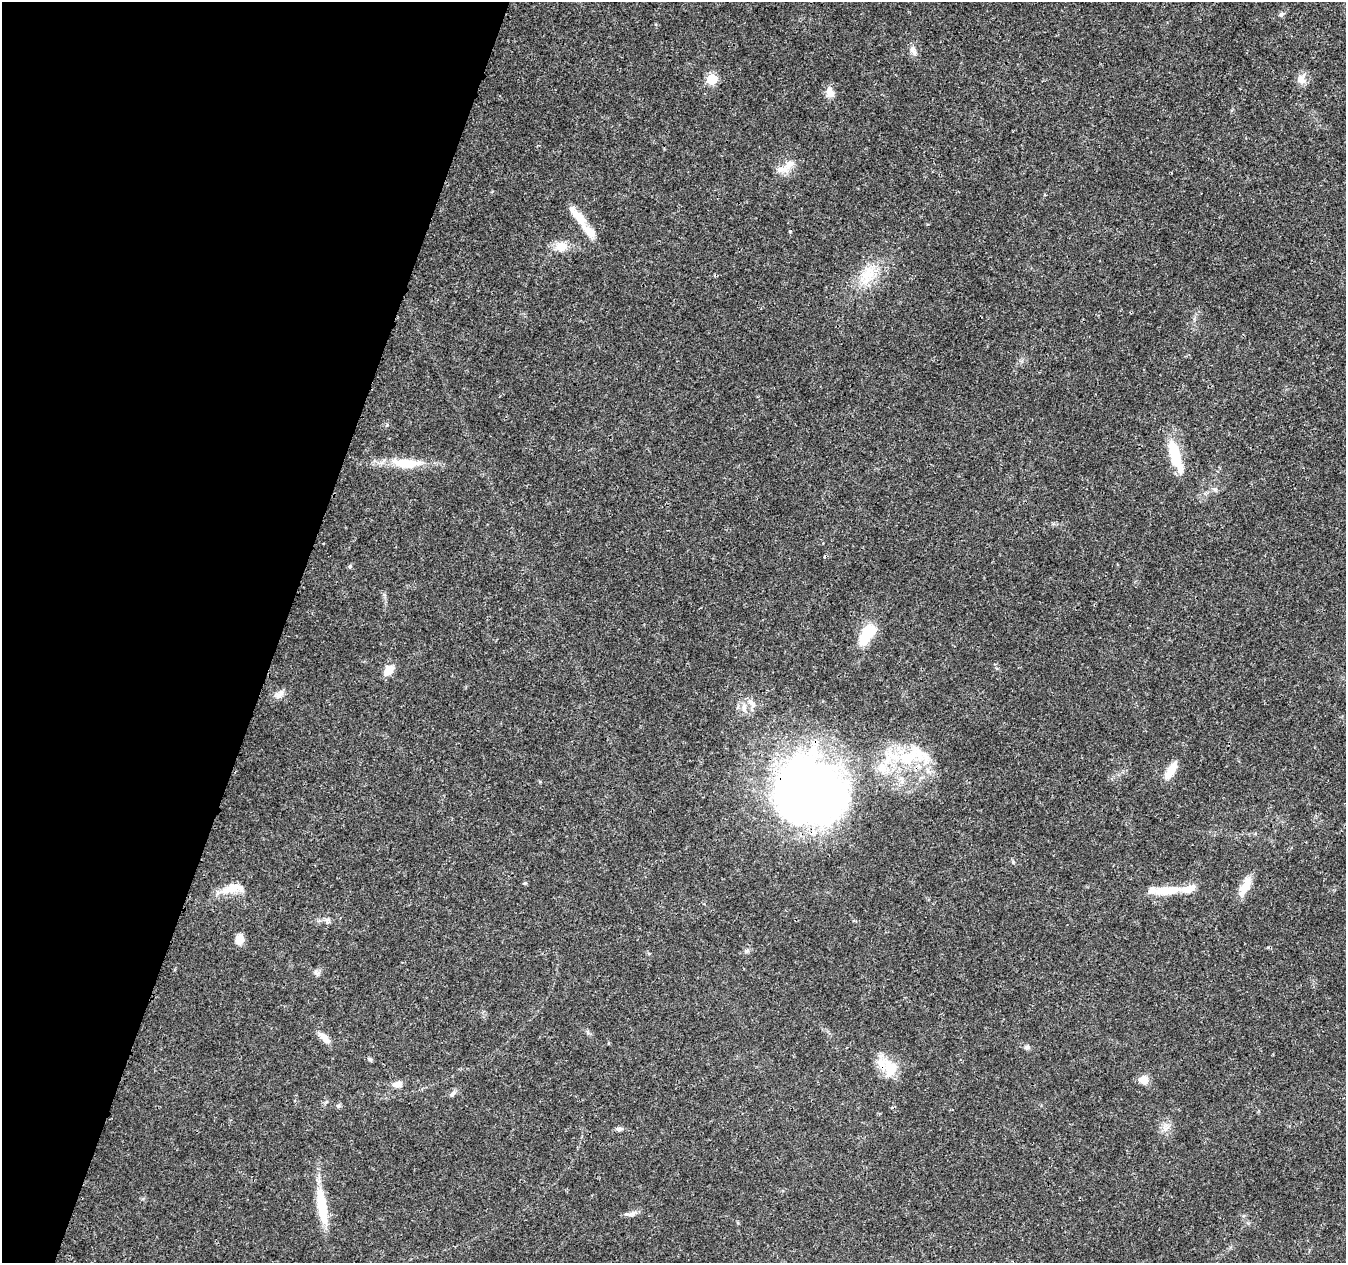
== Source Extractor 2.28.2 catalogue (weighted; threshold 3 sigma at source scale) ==
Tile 9 of 4 x 4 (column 1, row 3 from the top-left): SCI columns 11-1354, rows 1544-2804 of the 5392 x 5546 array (HDU 1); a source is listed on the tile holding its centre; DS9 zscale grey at full resolution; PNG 1348 x 1265 px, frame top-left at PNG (2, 2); no overlay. Shown black and unused: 21% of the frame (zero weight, under 3 of 4 exposures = <1% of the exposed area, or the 3 px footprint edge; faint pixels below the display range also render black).
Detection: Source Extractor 2.28.2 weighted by HDU 2 'WHT'; one run over the whole footprint, this tile lists its part. Background 0.0261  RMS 0.0019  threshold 0.00865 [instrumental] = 3 sigma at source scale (4.5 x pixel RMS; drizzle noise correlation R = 1.50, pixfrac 1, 0.0396/0.0396 arcsec/px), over >= 5 px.
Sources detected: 46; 1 cosmic-ray / hot-pixel residue — not listed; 7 inside a brighter listed object's ellipse — not listed separately; the other 38 listed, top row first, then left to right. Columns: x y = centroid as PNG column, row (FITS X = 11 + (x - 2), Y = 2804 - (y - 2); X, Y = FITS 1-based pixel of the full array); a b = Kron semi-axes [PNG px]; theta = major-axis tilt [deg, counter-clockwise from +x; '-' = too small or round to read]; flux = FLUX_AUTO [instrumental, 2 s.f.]
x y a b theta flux
1281 14 7 6 - 0.39
913 51 13 8 -57 1
712 79 6 6 - 11
1301 79 13 11 -54 1.5
830 93 14 10 -67 1.6
789 164 17 10 40 1.9
579 217 30 10 -54 3.5
561 246 15 13 -2 2.5
867 275 33 18 62 6.2
1175 455 37 10 -72 7.9
406 463 40 12 -1 5.9
350 566 5 5 - 0.36
866 634 22 10 62 7.6
388 670 12 9 53 2.5
279 694 14 8 33 1.2
752 703 14 7 -46 1
744 707 12 6 90 1.1
907 758 23 14 7 8.1
882 768 20 13 -71 3.9
1171 770 24 9 58 2.6
807 790 63 55 -30 160
525 883 5 5 - 0.26
1245 886 25 10 64 2.8
232 888 27 10 19 3.5
1167 891 36 10 5 4.9
240 939 12 9 74 1.6
747 951 8 5 20 0.46
325 1038 19 7 -46 1.6
1027 1047 7 6 - 0.59
370 1059 6 5 - 0.35
891 1068 27 19 -67 4.5
1144 1080 11 10 - 1.7
398 1084 11 7 12 1.4
452 1094 10 6 37 0.64
338 1106 7 4 0 0.32
619 1129 8 6 11 0.57
322 1207 44 11 -82 7.2
628 1214 13 4 -13 0.55
Overlapping masked pixels (flux is a lower limit): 2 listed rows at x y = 807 790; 891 1068
Unlisted compact peaks at least as high as the median listed source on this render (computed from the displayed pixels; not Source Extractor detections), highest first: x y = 387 425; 1013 862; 316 972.